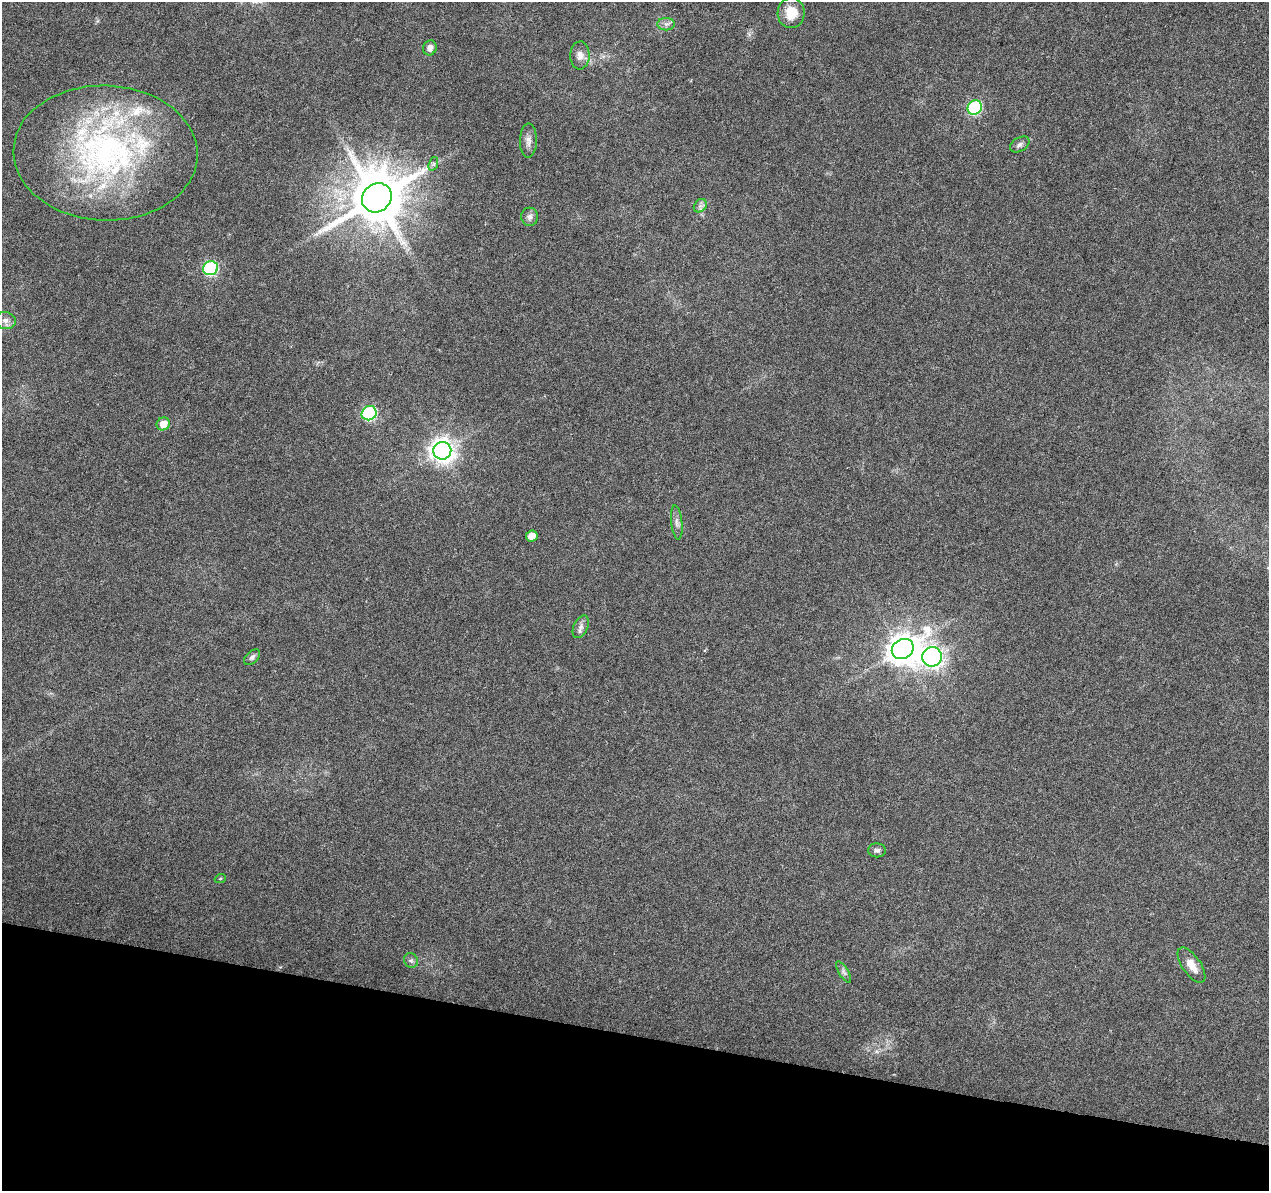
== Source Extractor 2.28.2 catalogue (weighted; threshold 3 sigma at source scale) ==
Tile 15 of 4 x 4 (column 3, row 4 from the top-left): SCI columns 2541-3807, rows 284-1472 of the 5074 x 5261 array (HDU 1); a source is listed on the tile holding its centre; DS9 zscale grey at full resolution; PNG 1271 x 1193 px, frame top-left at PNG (2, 2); each listed source drawn as its Kron ellipse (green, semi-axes under 4 px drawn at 4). Shown black and unused: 13% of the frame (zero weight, under 3 of 6 exposures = <1% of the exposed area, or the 3 px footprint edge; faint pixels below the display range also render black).
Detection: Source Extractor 2.28.2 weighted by HDU 2 'WHT'; one run over the whole footprint, this tile lists its part. Background 0.0432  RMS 0.0035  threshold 0.0145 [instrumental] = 3 sigma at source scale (4.09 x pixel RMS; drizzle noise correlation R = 1.36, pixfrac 0.8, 0.0396/0.0396 arcsec/px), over >= 5 px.
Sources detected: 31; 3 inside a brighter listed object's ellipse — not listed separately; the other 28 listed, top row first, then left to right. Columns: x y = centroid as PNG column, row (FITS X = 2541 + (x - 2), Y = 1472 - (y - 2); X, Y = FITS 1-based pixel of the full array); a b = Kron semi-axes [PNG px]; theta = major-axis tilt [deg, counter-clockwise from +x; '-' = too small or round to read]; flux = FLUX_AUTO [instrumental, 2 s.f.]
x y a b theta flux
791 13 15 13 87 6.3
666 24 9 6 0 1.3
430 48 7 6 - 1.4
580 55 14 9 87 2.2
975 107 8 6 42 43
528 141 17 8 89 2
1020 145 11 7 30 1.2
105 153 92 67 -2 100
433 164 7 4 71 0.68
377 198 15 14 - 2100
700 206 7 5 50 1
530 217 9 8 - 1.4
210 268 7 7 - 50
5 320 10 8 -10 1.9
369 413 8 7 - 52
163 424 7 6 - 3.6
442 451 9 8 - 320
677 522 17 5 -84 1.6
532 536 6 5 - 3.4
581 627 12 7 66 1.5
903 649 11 9 33 550
252 657 9 6 43 0.92
932 657 10 9 - 230
877 850 9 7 -1 0.95
220 879 5 3 - 0.32
411 960 7 7 - 0.87
1191 965 20 9 -56 3.7
844 972 12 4 -59 0.94